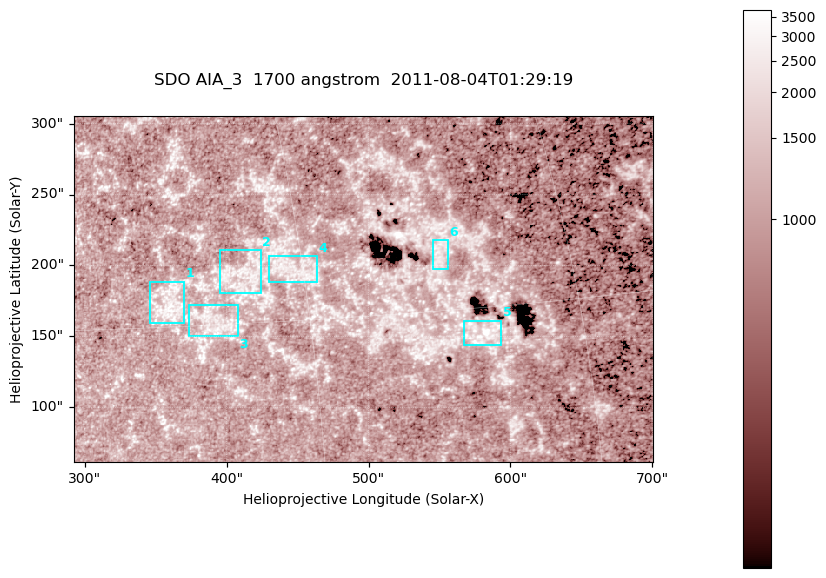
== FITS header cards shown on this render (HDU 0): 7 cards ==
TELESCOP= 'SDO     '           /
INSTRUME= 'AIA_3   '           /
WAVELNTH=                 1700 /
WAVEUNIT= 'angstrom'           /
DATE-OBS= '2011-08-04T01:29:19.724' /
CTYPE1  = 'HPLN-TAN'           /
CTYPE2  = 'HPLT-TAN'           /

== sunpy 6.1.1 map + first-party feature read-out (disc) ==
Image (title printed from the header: SDO AIA_3  1700 angstrom  2011-08-04T01:29:19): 666 x 399 px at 0.613 arcsec/px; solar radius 946 arcsec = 1543 px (partial field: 3.6% of the solar disc is inside the frame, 100% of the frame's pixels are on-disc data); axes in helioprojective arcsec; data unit not stated in the header (colour bar unlabelled)
Pointing: header CRPIX1/2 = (2049.23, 2048.32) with CRVAL1/2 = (0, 0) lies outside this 666 x 399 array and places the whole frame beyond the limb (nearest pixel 1.4 R_sun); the SolarSoft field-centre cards XCEN/YCEN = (496.2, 183.5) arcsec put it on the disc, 2032 arcsec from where CRPIX/CRVAL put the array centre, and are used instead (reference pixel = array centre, CRVAL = XCEN/YCEN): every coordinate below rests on XCEN/YCEN
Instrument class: DISC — disc imager (sunpy class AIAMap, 1700 A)
Bright regions (active regions / flare kernels): reference = the on-disc median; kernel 5 px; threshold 5 sigma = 1319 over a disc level ~1022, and >= 1.15x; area >= 265 px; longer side >= 5 px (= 3.1 arcsec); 6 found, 6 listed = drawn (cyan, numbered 1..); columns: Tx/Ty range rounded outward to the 2 arcsec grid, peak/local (2 s.f.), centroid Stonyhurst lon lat
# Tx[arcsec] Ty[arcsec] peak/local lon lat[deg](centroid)
1 346..370 158..190 3.5 +23 +16
2 394..424 180..212 3 +27 +17
3 372..408 150..172 3.3 +25 +15
4 430..464 188..208 3 +29 +17
5 566..594 144..162 6.4 +39 +14
6 544..556 196..218 2.8 +37 +17